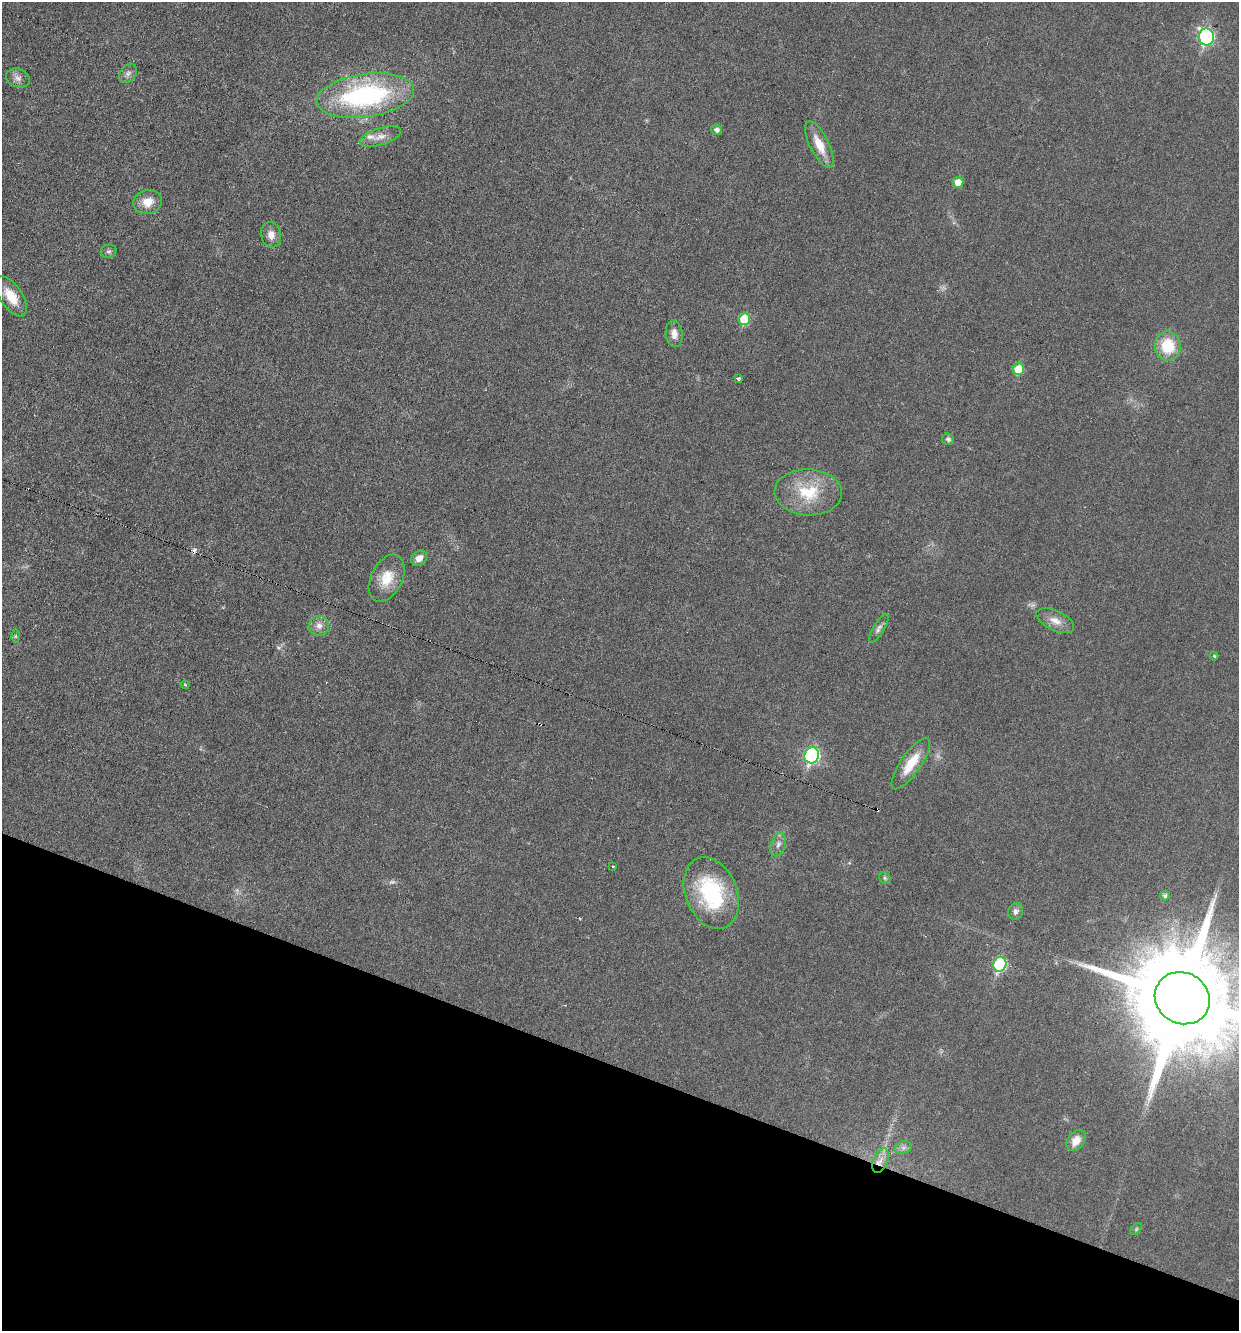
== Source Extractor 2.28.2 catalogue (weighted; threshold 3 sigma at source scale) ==
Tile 15 of 4 x 4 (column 3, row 4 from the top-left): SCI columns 2733-3969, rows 1-1329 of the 5333 x 5318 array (HDU 1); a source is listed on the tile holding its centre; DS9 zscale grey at full resolution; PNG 1241 x 1333 px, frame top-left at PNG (2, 2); each listed source drawn as its Kron ellipse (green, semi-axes under 4 px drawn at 4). Shown black and unused: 20% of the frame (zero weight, under 3 of 6 exposures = <1% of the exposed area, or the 3 px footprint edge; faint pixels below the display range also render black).
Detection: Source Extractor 2.28.2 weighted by HDU 2 'WHT'; one run over the whole footprint, this tile lists its part. Background 0.0321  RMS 0.0039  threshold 0.0159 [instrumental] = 3 sigma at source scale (4.09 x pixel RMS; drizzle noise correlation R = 1.36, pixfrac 0.8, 0.05/0.05 arcsec/px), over >= 5 px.
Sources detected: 49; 3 too faint to see at this stretch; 3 cosmic-ray / hot-pixel residue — neither listed nor drawn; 2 inside a brighter listed object's ellipse — not listed separately; the other 41 listed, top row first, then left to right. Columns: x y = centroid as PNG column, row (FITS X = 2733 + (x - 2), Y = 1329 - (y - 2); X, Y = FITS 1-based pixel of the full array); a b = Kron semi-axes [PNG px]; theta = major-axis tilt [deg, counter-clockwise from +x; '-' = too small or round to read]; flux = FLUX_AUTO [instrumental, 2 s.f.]
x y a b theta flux
1206 37 8 7 - 57
128 73 11 7 52 1.5
18 78 12 9 -19 2
365 95 49 21 8 66
717 130 5 5 - 1.3
380 137 21 8 17 3.5
819 145 26 9 -64 6.7
958 182 5 5 - 4.3
148 202 14 12 16 5.3
271 235 13 10 -79 2.9
109 251 8 6 15 0.86
11 296 23 11 -56 7.8
744 319 6 5 - 15
674 334 13 8 -84 2.8
1168 346 14 13 - 13
1018 369 6 5 - 9.9
738 379 4 3 - 0.9
948 439 6 5 - 0.92
808 492 34 23 -3 17
419 558 9 7 39 2.8
387 578 25 15 63 8.7
1055 621 20 10 -26 4
319 626 10 10 - 2.4
879 628 16 5 59 1.6
15 636 6 4 90 0.59
1214 656 4 4 - 0.45
185 685 4 4 - 0.39
812 755 8 7 - 67
911 763 30 10 55 8.8
778 844 12 7 72 1.9
613 866 3 2 - 0.47
885 878 6 5 - 0.72
711 893 37 25 -68 35
1165 896 5 4 - 0.85
1016 911 8 7 - 1.3
1000 964 7 6 - 36
1182 998 28 25 -30 12000
1076 1141 11 8 55 4.2
903 1148 9 6 17 1.3
880 1161 13 7 67 3.1
1136 1229 7 4 46 0.59
Isophote crosses this tile's border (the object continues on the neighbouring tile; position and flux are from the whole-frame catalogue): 1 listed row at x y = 1182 998